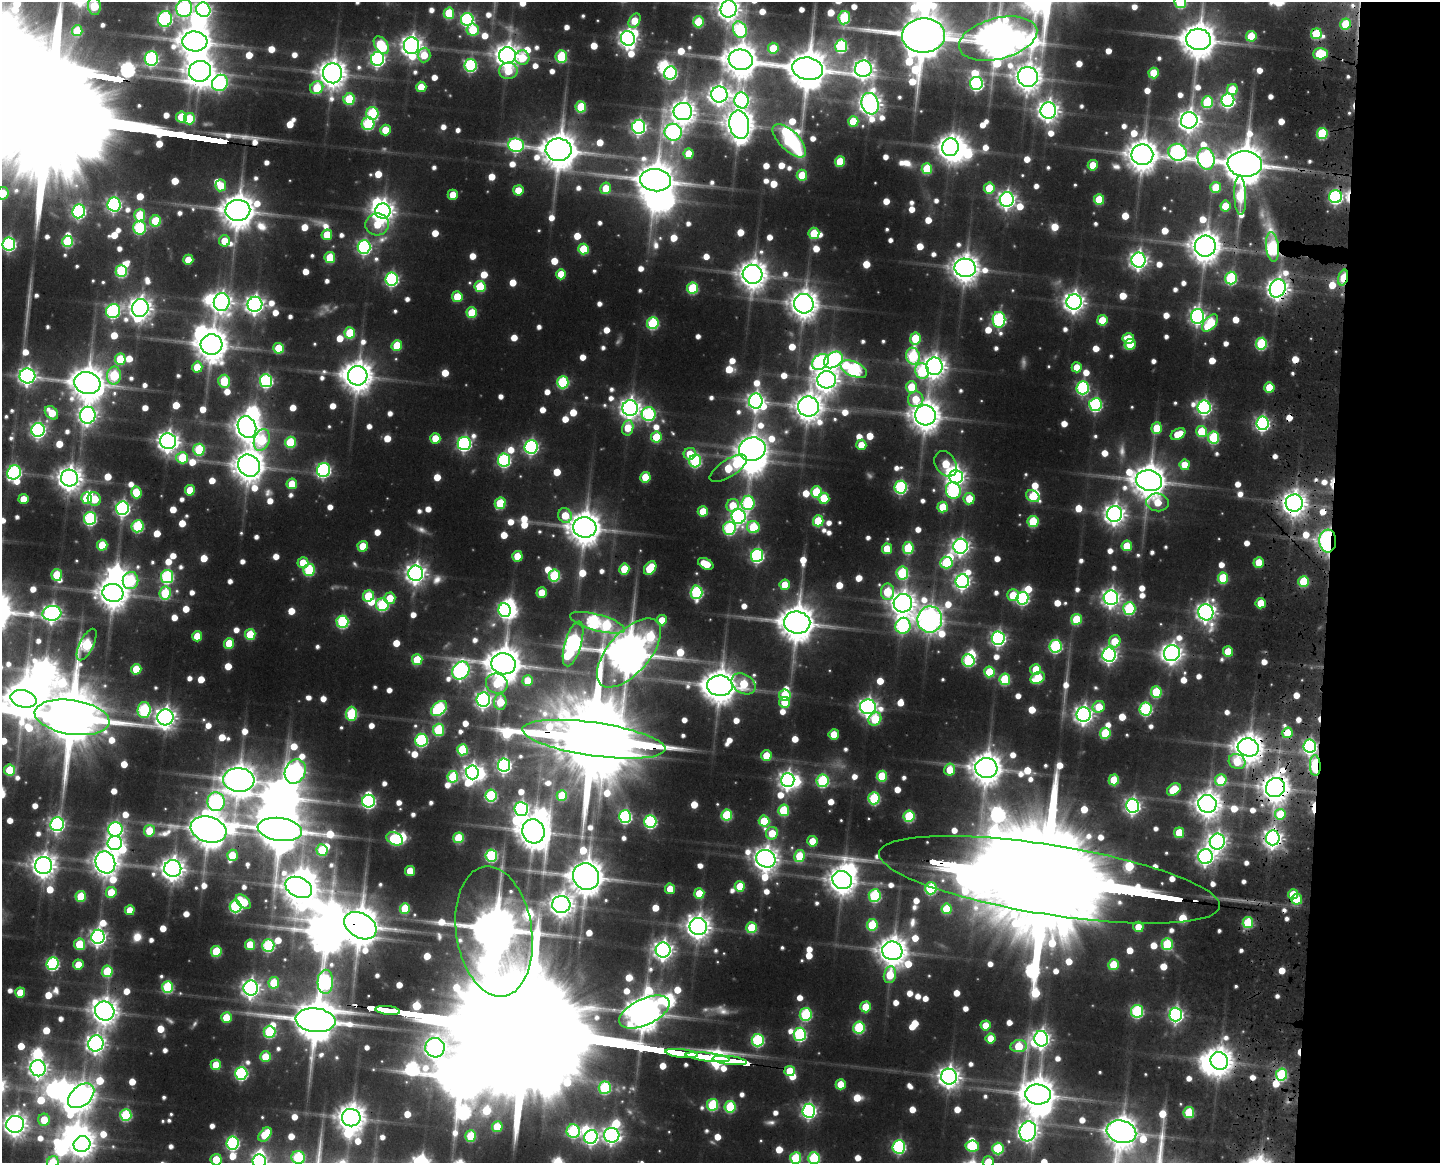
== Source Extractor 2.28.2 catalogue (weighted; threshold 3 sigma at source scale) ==
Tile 9 of 3 x 4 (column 3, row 3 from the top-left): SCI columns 3159-4596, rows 1328-2488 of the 4982 x 4975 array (HDU 1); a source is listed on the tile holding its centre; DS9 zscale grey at full resolution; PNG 1442 x 1165 px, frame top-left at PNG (2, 2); each listed source drawn as its Kron ellipse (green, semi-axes under 4 px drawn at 4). Shown black and unused: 8% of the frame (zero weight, under 3 of 5 exposures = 13% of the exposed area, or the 3 px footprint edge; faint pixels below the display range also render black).
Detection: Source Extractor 2.28.2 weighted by HDU 2 'WHT'; one run over the whole footprint, this tile lists its part. Background 0.0689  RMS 0.0087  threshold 0.0392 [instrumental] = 3 sigma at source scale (4.5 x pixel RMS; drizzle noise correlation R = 1.50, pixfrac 1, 0.05/0.05 arcsec/px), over >= 5 px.
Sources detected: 1190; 16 too faint to see at this stretch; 58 inside a brighter object's white glare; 13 cosmic-ray / hot-pixel residue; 2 long thin detections or spike segments (spike, bleed or trail) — neither listed nor drawn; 15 inside a brighter listed object's ellipse — not listed separately; of the other 1086, all 500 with FLUX_AUTO >= 19.2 (the completeness limit of this list) listed and drawn (586 fainter detections not listed), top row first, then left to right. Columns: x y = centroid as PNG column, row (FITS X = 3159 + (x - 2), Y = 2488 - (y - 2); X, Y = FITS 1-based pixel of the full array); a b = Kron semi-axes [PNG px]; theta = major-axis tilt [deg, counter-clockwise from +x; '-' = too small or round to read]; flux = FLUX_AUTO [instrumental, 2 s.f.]
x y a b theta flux
1180 2 6 6 - 73
94 6 9 6 -83 42
184 8 9 8 - 240
729 9 9 8 - 690
203 10 7 7 - 230
449 13 5 5 - 39
844 18 7 6 - 76
165 19 8 7 - 200
467 19 6 6 - 150
635 21 8 5 60 24
699 22 5 5 - 42
1346 24 5 5 - 41
473 30 6 6 - 35
740 30 8 6 -69 110
77 31 5 5 - 35
1316 34 5 5 - 53
924 36 21 17 2 5200
1251 36 5 5 - 37
628 38 7 7 - 430
998 39 40 20 14 2700
1198 39 12 10 -8 2100
195 41 12 10 -4 1900
381 45 10 6 -56 54
411 46 8 7 - 640
841 46 6 6 - 110
773 48 5 5 - 29
1320 54 7 5 2 63
424 55 7 6 - 22
507 55 8 8 - 940
561 57 6 6 - 49
522 58 7 7 - 28
151 59 7 6 - 160
378 59 7 6 - 230
741 60 12 10 -7 1900
470 65 6 6 - 120
808 69 15 11 -9 3200
863 69 8 8 - 560
200 71 11 10 - 1500
508 71 9 8 - 22
332 73 10 9 - 1200
670 73 6 6 - 140
1154 73 5 5 - 32
1028 77 10 10 - 1000
220 83 8 7 - 210
977 83 6 6 - 180
421 87 5 5 - 22
317 88 7 6 - 33
1232 90 5 5 - 29
719 94 8 8 - 550
349 99 5 5 - 49
741 100 8 7 - 240
1228 100 6 6 - 210
1207 102 6 5 - 61
870 104 11 8 -74 710
581 107 5 5 - 47
1048 110 8 8 - 640
683 112 9 8 - 870
372 113 6 6 - 84
181 117 5 5 - 31
189 119 5 5 - 39
1189 120 8 8 - 650
853 121 5 5 - 35
368 124 6 6 - 84
739 125 14 10 -80 1300
639 127 7 6 - 250
385 130 5 5 - 23
673 132 8 8 - 280
1322 133 5 5 - 65
789 141 21 9 -45 89
516 145 8 7 - 180
950 147 9 8 - 900
559 150 13 11 -1 2300
1178 152 9 8 - 220
689 154 5 5 - 22
1142 155 11 10 - 1500
1206 159 11 8 -75 310
840 161 5 5 - 34
1245 164 17 12 -5 3500
1093 165 5 5 - 23
927 169 5 5 - 49
802 175 5 5 - 32
655 180 15 11 -6 2600
221 185 6 5 - 22
1216 187 5 5 - 30
606 188 6 5 - 24
989 188 5 5 - 35
518 190 5 5 - 20
3 193 6 6 - 26
453 195 5 5 - 20
1240 195 19 6 -88 72
1336 197 6 6 - 170
1007 199 7 7 - 400
1099 200 5 5 - 38
114 204 7 6 - 210
1225 206 5 5 - 26
238 210 12 10 2 2000
79 211 7 6 - 190
383 211 8 7 - 720
140 215 6 5 - 47
156 221 5 5 - 44
377 224 12 11 - 24
139 228 7 6 - 87
814 233 5 5 - 35
327 235 5 5 - 26
68 241 5 5 - 67
224 241 5 5 - 19
9 244 6 6 - 170
1205 246 10 10 - 1400
364 247 7 6 - 190
1272 247 15 6 -83 110
583 249 5 5 - 39
330 257 5 5 - 37
188 260 5 5 - 23
1139 260 7 7 - 410
965 268 10 9 - 1200
121 271 6 6 - 84
561 274 5 5 - 21
753 274 10 9 - 1300
1231 278 6 6 - 94
1343 278 8 4 75 27
392 279 6 6 - 160
480 286 5 5 - 39
693 288 6 5 - 62
1278 288 9 7 65 710
457 297 5 5 - 31
222 302 9 8 - 580
1074 302 8 7 - 610
255 304 7 7 - 440
804 304 10 9 - 1200
140 308 9 8 - 760
113 311 7 6 - 150
472 313 5 5 - 37
1197 316 7 6 - 280
999 320 8 6 -88 160
1102 320 5 5 - 29
653 323 6 5 - 85
1210 323 10 6 50 53
350 333 5 5 - 45
915 338 6 5 - 42
1128 338 6 5 - 27
1130 344 5 5 - 22
1261 344 6 5 - 81
211 345 11 10 - 1700
397 346 5 5 - 35
278 348 5 5 - 34
913 356 8 7 - 89
120 359 5 5 - 40
833 360 10 7 35 260
820 362 9 7 42 160
934 366 9 8 - 750
197 367 5 5 - 23
1077 367 5 5 - 20
854 369 14 7 -24 170
922 371 8 6 -70 73
27 376 8 7 - 380
114 376 9 7 88 66
358 376 10 9 - 1500
827 380 9 8 - 790
224 381 6 6 - 36
266 381 6 6 - 150
563 382 6 6 - 83
87 383 13 11 -16 2100
911 387 6 5 - 31
1269 387 5 5 - 28
1083 388 6 6 - 140
916 399 8 7 - 26
756 401 7 7 - 350
1095 405 6 6 - 140
808 406 10 10 - 1300
1204 407 7 6 - 240
630 408 8 7 - 590
51 413 7 5 -46 25
649 414 7 7 - 120
88 415 8 7 - 430
925 415 10 10 - 1400
1262 423 7 6 - 230
247 427 11 9 -66 1200
628 428 8 5 79 23
1157 428 5 5 - 26
38 430 7 6 - 250
1201 431 5 5 - 37
1178 434 8 5 27 22
656 437 5 5 - 39
1214 437 6 5 - 82
435 438 5 5 - 21
262 440 11 7 70 63
168 441 8 8 - 650
290 442 5 5 - 50
464 443 7 6 - 210
861 445 5 5 - 21
531 447 7 6 - 210
752 449 13 11 13 1300
199 450 6 5 - 61
690 454 6 6 - 21
182 458 6 5 - 35
504 460 6 6 - 150
695 461 6 6 - 100
946 464 14 10 -57 36
1185 465 5 5 - 20
249 466 12 10 -46 1600
728 468 21 8 33 57
324 470 7 6 - 200
14 472 7 6 - 160
645 477 5 5 - 29
956 477 7 6 - 390
69 478 8 8 - 930
1149 481 13 10 -12 2000
292 484 5 5 - 26
901 487 6 6 - 140
190 490 5 5 - 29
953 490 8 7 - 140
136 492 6 5 - 30
816 492 5 5 - 47
1033 496 7 5 -31 40
86 498 5 5 - 30
824 498 5 5 - 32
23 499 5 5 - 20
94 499 7 6 - 28
969 499 6 5 - 22
1158 502 11 9 -6 28
500 503 6 5 - 47
748 503 7 6 - 100
1294 503 8 8 - 940
733 505 6 6 - 22
943 507 5 5 - 32
122 508 7 6 - 230
703 511 5 5 - 26
1115 514 8 7 - 600
565 515 7 6 - 25
738 516 7 7 - 240
90 518 6 6 - 130
818 521 5 5 - 45
1033 521 5 5 - 48
138 526 6 6 - 79
585 527 11 10 - 1900
753 527 6 6 - 53
729 528 6 6 - 110
1328 541 11 8 -88 300
102 545 5 5 - 34
363 546 5 5 - 25
961 546 7 7 - 390
1127 546 5 5 - 31
908 548 6 5 - 56
887 549 5 5 - 25
757 555 6 6 - 170
517 556 5 5 - 22
946 562 6 6 - 52
1259 562 5 5 - 22
303 563 5 5 - 22
706 564 8 5 -29 24
650 568 7 5 51 41
624 569 5 5 - 31
309 570 6 5 - 67
416 573 7 7 - 570
902 573 6 6 - 73
57 575 6 5 - 33
554 576 6 5 - 73
167 577 6 6 - 130
1223 578 5 5 - 50
130 581 8 7 - 78
962 581 7 6 - 280
1304 581 5 5 - 52
785 585 5 5 - 21
542 592 5 5 - 21
696 592 7 6 - 130
887 592 8 6 -89 44
113 593 10 9 - 1500
165 593 6 5 - 52
1013 595 6 6 - 25
368 596 6 5 - 41
390 598 5 5 - 22
1022 598 6 6 - 130
1111 598 7 7 - 410
903 603 9 9 - 960
1261 603 5 5 - 25
382 605 6 6 - 87
1129 608 6 6 - 90
505 610 7 6 - 170
1206 612 8 7 - 480
52 613 9 7 5 390
930 619 13 12 - 1000
1077 619 5 5 - 44
662 620 5 5 - 20
342 622 6 6 - 100
598 623 28 8 -15 220
797 623 13 11 -8 2300
903 626 8 7 - 150
250 634 5 5 - 41
197 636 5 5 - 22
998 638 7 6 - 240
1115 641 6 5 - 27
229 643 5 5 - 28
573 644 23 8 73 330
87 645 17 7 64 110
1055 646 6 6 - 130
1228 652 5 5 - 29
629 653 42 20 49 3600
1172 653 8 7 - 590
1109 655 7 6 - 300
417 660 5 5 - 35
968 661 6 6 - 74
503 664 12 10 -9 2100
136 669 5 5 - 28
1036 669 5 5 - 29
461 670 9 8 - 350
989 672 5 5 - 41
1038 678 7 5 30 46
1005 679 6 5 - 60
528 681 5 5 - 24
497 683 11 10 - 33
743 684 13 9 -32 45
720 686 13 10 -2 1900
1156 692 6 5 - 52
785 695 6 5 - 29
23 699 13 8 -14 2100
483 700 7 6 - 330
500 702 7 6 - 28
785 702 5 5 - 32
868 707 8 7 - 420
1099 707 6 5 - 24
439 708 9 6 40 130
1146 709 6 6 - 130
144 710 8 6 88 120
351 714 7 5 88 71
1084 715 7 7 - 470
72 717 38 17 -9 7700
165 717 8 8 - 630
875 719 7 6 - 47
439 730 6 5 - 65
1105 733 5 5 - 52
1287 733 5 5 - 35
834 734 5 5 - 22
594 739 72 16 -8 20000
421 740 6 6 - 130
1310 746 6 6 - 200
1248 747 10 9 - 1300
462 750 5 5 - 56
766 755 5 5 - 25
1237 761 8 7 - 28
504 765 6 6 - 230
1315 766 10 5 -88 61
986 768 11 10 - 1600
10 770 5 5 - 40
950 770 6 5 - 25
295 771 12 10 64 370
472 772 7 6 - 420
882 776 5 5 - 46
453 777 6 5 - 58
239 780 16 12 -3 1700
788 780 7 6 - 410
1114 780 5 5 - 38
1221 780 6 5 - 46
823 781 6 6 - 100
1275 788 10 9 - 1300
1174 789 7 5 36 34
562 795 5 5 - 33
491 796 6 6 - 93
874 798 6 5 - 83
369 801 6 6 - 180
216 802 9 8 - 200
1207 804 9 9 - 1100
1133 806 7 6 - 290
521 809 7 6 - 240
784 810 6 5 - 48
1280 814 5 5 - 35
727 815 6 5 - 60
909 816 5 5 - 68
625 817 6 6 - 150
650 821 6 6 - 130
764 821 5 5 - 40
57 824 7 6 - 240
115 829 7 7 - 200
208 829 18 12 -17 2200
280 829 22 11 -7 3700
149 831 6 5 - 30
533 831 12 11 - 1600
772 833 6 6 - 23
1179 833 5 5 - 28
458 838 5 5 - 46
1273 838 7 7 - 470
395 839 9 6 -24 79
812 841 5 5 - 22
1217 842 8 7 - 430
115 843 7 7 - 250
322 850 6 5 - 40
232 855 5 5 - 24
491 855 6 6 - 100
799 856 6 5 - 36
1206 856 7 7 - 350
766 859 10 8 -22 870
105 862 11 9 -66 1000
44 866 8 8 - 840
173 869 8 8 - 810
410 871 5 5 - 22
586 877 14 12 -48 2400
842 880 10 9 - 1300
1049 880 173 35 -9 57000
740 886 5 5 - 34
299 887 14 9 -25 1500
931 888 6 6 - 82
670 889 5 5 - 19
111 892 5 5 - 28
699 893 5 5 - 25
1293 894 5 5 - 30
81 896 5 5 - 36
875 896 6 6 - 99
1297 899 5 5 - 34
243 902 9 5 -42 36
561 904 9 8 - 890
235 906 6 6 - 110
405 908 5 5 - 41
947 909 5 5 - 37
130 910 5 5 - 21
1248 922 5 5 - 57
872 925 6 5 - 49
360 926 17 12 -31 2700
698 926 8 8 - 840
1138 927 5 5 - 20
752 928 5 5 - 45
494 931 65 38 -81 5000
98 937 7 6 - 330
79 944 5 5 - 32
1167 944 6 5 - 61
250 945 5 5 - 26
268 945 6 6 - 100
663 950 7 7 - 520
216 951 5 5 - 46
892 951 10 9 - 1300
53 964 6 6 - 130
78 965 5 5 - 21
1113 965 5 5 - 40
107 971 6 5 - 47
890 975 8 6 77 35
325 982 12 8 87 160
274 983 6 5 - 35
168 987 6 5 - 72
251 988 7 7 - 450
20 993 5 5 - 23
866 1007 5 5 - 32
388 1010 12 3 -6 800
105 1011 10 9 - 1100
1137 1011 6 6 - 110
644 1012 27 13 25 2100
806 1014 6 6 - 89
1176 1014 7 6 - 240
226 1017 5 5 - 28
316 1020 20 12 -7 4000
986 1025 5 5 - 19
859 1027 6 5 - 81
270 1032 6 6 - 83
800 1034 6 6 - 140
991 1038 5 5 - 20
1041 1039 8 7 - 390
758 1040 6 6 - 120
96 1044 8 7 - 460
1019 1046 8 6 8 43
435 1048 10 9 - 500
682 1053 16 3 -7 1200
265 1057 5 5 - 29
708 1057 22 3 -7 1500
730 1060 17 3 -7 1000
1219 1061 9 8 - 1100
216 1065 5 5 - 28
38 1068 8 7 - 480
790 1071 5 5 - 29
241 1073 6 6 - 150
1281 1074 6 5 - 86
949 1077 8 8 - 670
841 1084 5 5 - 22
605 1088 6 6 - 88
1038 1094 13 10 -5 2000
81 1096 15 9 40 1100
713 1105 6 5 - 68
730 1107 6 5 - 60
809 1111 7 6 - 250
1189 1112 5 5 - 49
126 1115 6 5 - 75
351 1118 9 8 - 1200
44 1120 6 6 - 23
15 1124 9 8 - 760
497 1127 5 5 - 31
573 1131 7 6 - 110
1028 1131 10 8 74 530
1121 1132 15 11 -15 1600
265 1135 8 5 49 39
612 1135 8 7 - 340
471 1136 5 5 - 45
591 1137 7 6 - 240
233 1143 6 6 - 160
82 1144 8 8 - 810
972 1146 7 5 -9 43
899 1147 6 6 - 150
998 1148 6 5 - 68
298 1157 7 6 - 78
796 1158 6 5 - 59
814 1158 6 5 - 78
216 1160 6 5 - 23
259 1161 7 6 - 220
53 1162 6 5 - 42
988 1162 5 5 - 21
Overlapping masked pixels (flux is a lower limit): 23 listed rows (the first 20) at x y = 1316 34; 1320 54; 1336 197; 1205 246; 1272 247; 1343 278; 1278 288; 1294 503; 1328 541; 1287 733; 594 739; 1310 746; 1248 747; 1315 766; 1275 788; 208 829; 1273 838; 1049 880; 1293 894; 360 926
Isophote crosses this tile's border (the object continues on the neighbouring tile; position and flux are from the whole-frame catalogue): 17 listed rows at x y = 1180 2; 94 6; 184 8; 729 9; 203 10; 998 39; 3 193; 9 244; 23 699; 72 717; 298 1157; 796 1158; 814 1158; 216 1160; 259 1161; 53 1162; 988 1162